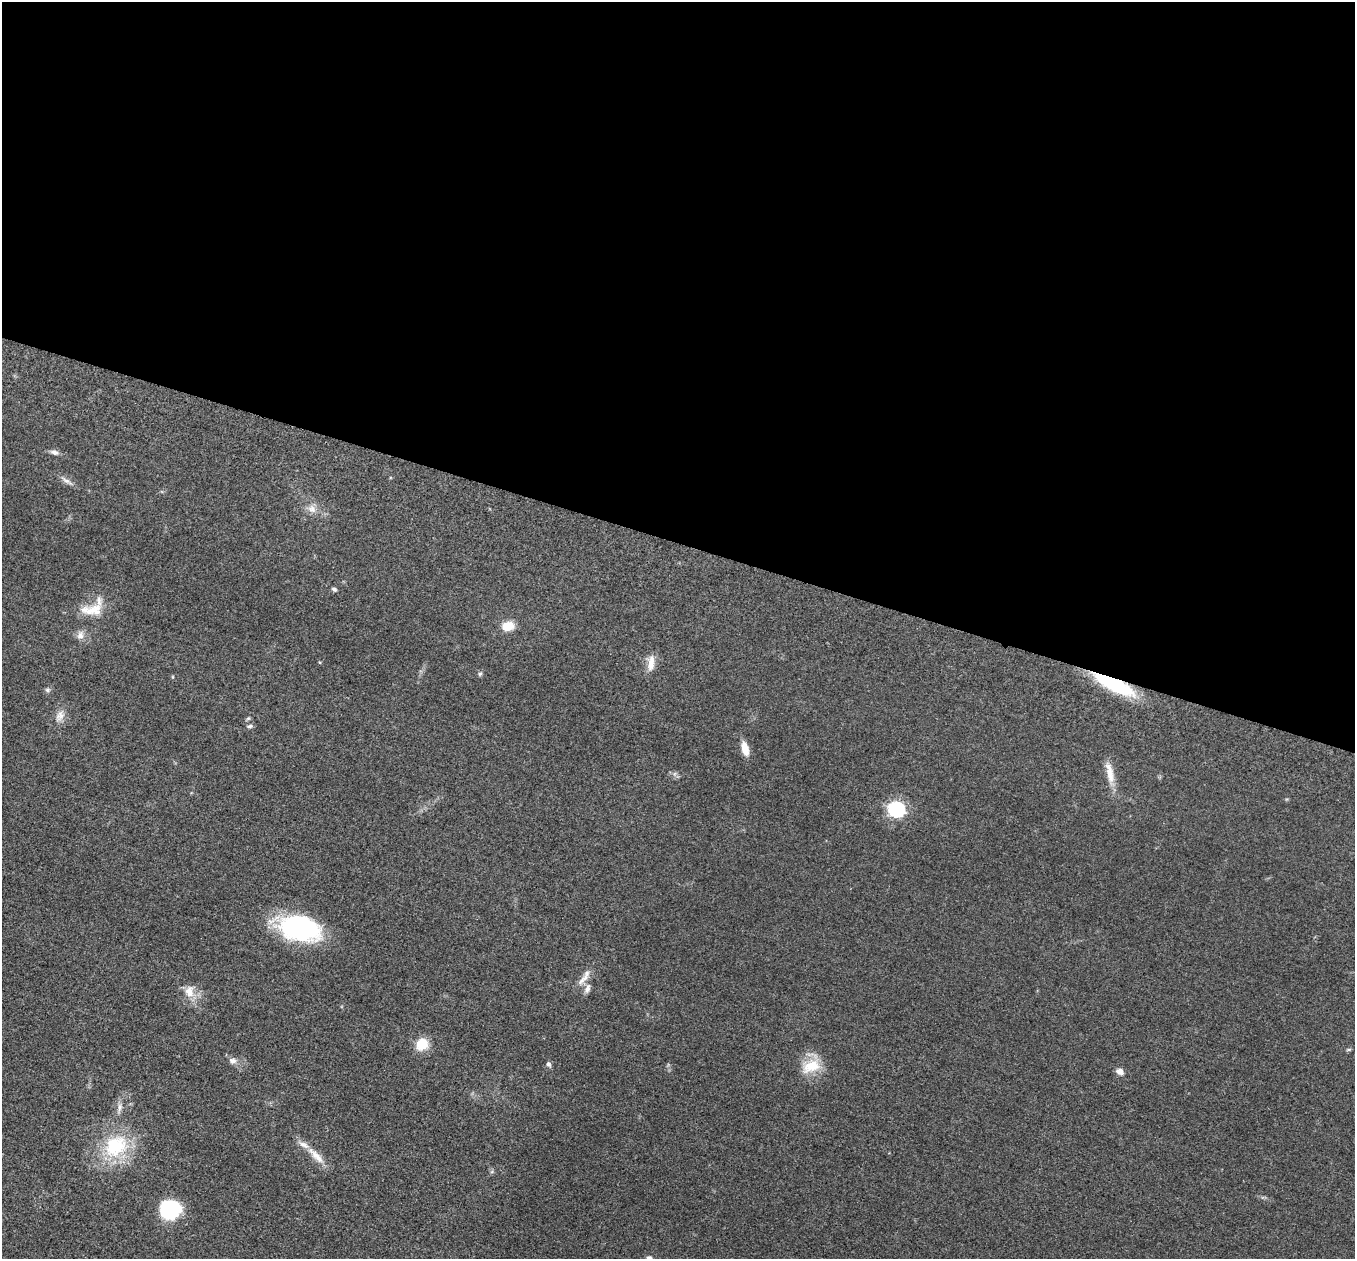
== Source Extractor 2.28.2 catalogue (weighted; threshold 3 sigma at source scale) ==
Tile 3 of 4 x 4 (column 3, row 1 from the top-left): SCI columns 2737-4089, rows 3968-5224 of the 5457 x 5502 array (HDU 1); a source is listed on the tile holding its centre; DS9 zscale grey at full resolution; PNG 1357 x 1261 px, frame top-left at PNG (2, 2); no overlay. Shown black and unused: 43% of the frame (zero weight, under 3 of 5 exposures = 3% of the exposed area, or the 3 px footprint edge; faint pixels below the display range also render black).
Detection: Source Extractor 2.28.2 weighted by HDU 2 'WHT'; one run over the whole footprint, this tile lists its part. Background 0.0534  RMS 0.006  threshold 0.027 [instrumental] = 3 sigma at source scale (4.5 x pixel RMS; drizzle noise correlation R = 1.50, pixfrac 1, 0.05/0.05 arcsec/px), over >= 5 px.
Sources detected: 35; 2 inside a brighter listed object's ellipse — not listed separately; the other 33 listed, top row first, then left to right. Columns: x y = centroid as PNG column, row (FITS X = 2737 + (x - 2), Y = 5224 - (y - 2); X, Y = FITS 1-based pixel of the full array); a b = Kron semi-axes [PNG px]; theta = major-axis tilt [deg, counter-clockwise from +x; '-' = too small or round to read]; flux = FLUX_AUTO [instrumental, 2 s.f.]
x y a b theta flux
54 452 12 6 -16 2.2
67 481 18 5 -30 2.9
312 509 13 11 -43 4.7
334 589 6 5 - 1.2
94 609 25 18 1 12
508 626 13 9 9 9.8
80 635 12 9 65 3.4
319 662 4 3 - 0.55
651 663 22 9 85 6.4
480 674 6 5 - 1.1
1114 685 49 13 -26 40
47 690 7 6 - 1.3
60 716 17 10 61 5
248 718 6 5 - 0.87
250 726 8 5 11 1.3
745 748 14 7 -76 8
1110 772 31 9 -79 8.6
896 809 7 7 - 170
300 928 44 25 -12 77
583 979 24 7 47 5.3
587 988 14 7 71 3.1
189 992 16 11 -89 7.5
422 1044 11 9 41 15
1348 1049 7 3 18 0.77
232 1060 10 8 -12 2.8
548 1064 7 6 - 1.6
811 1066 28 17 22 15
1120 1071 9 7 -31 3.2
119 1107 11 7 78 2.8
115 1146 35 28 35 38
316 1156 32 9 -45 8.6
169 1210 19 17 7 40
649 1258 7 5 -14 1.5
Overlapping masked pixels (flux is a lower limit): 1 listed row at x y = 1114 685
Isophote crosses this tile's border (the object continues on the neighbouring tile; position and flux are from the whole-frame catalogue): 1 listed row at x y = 649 1258